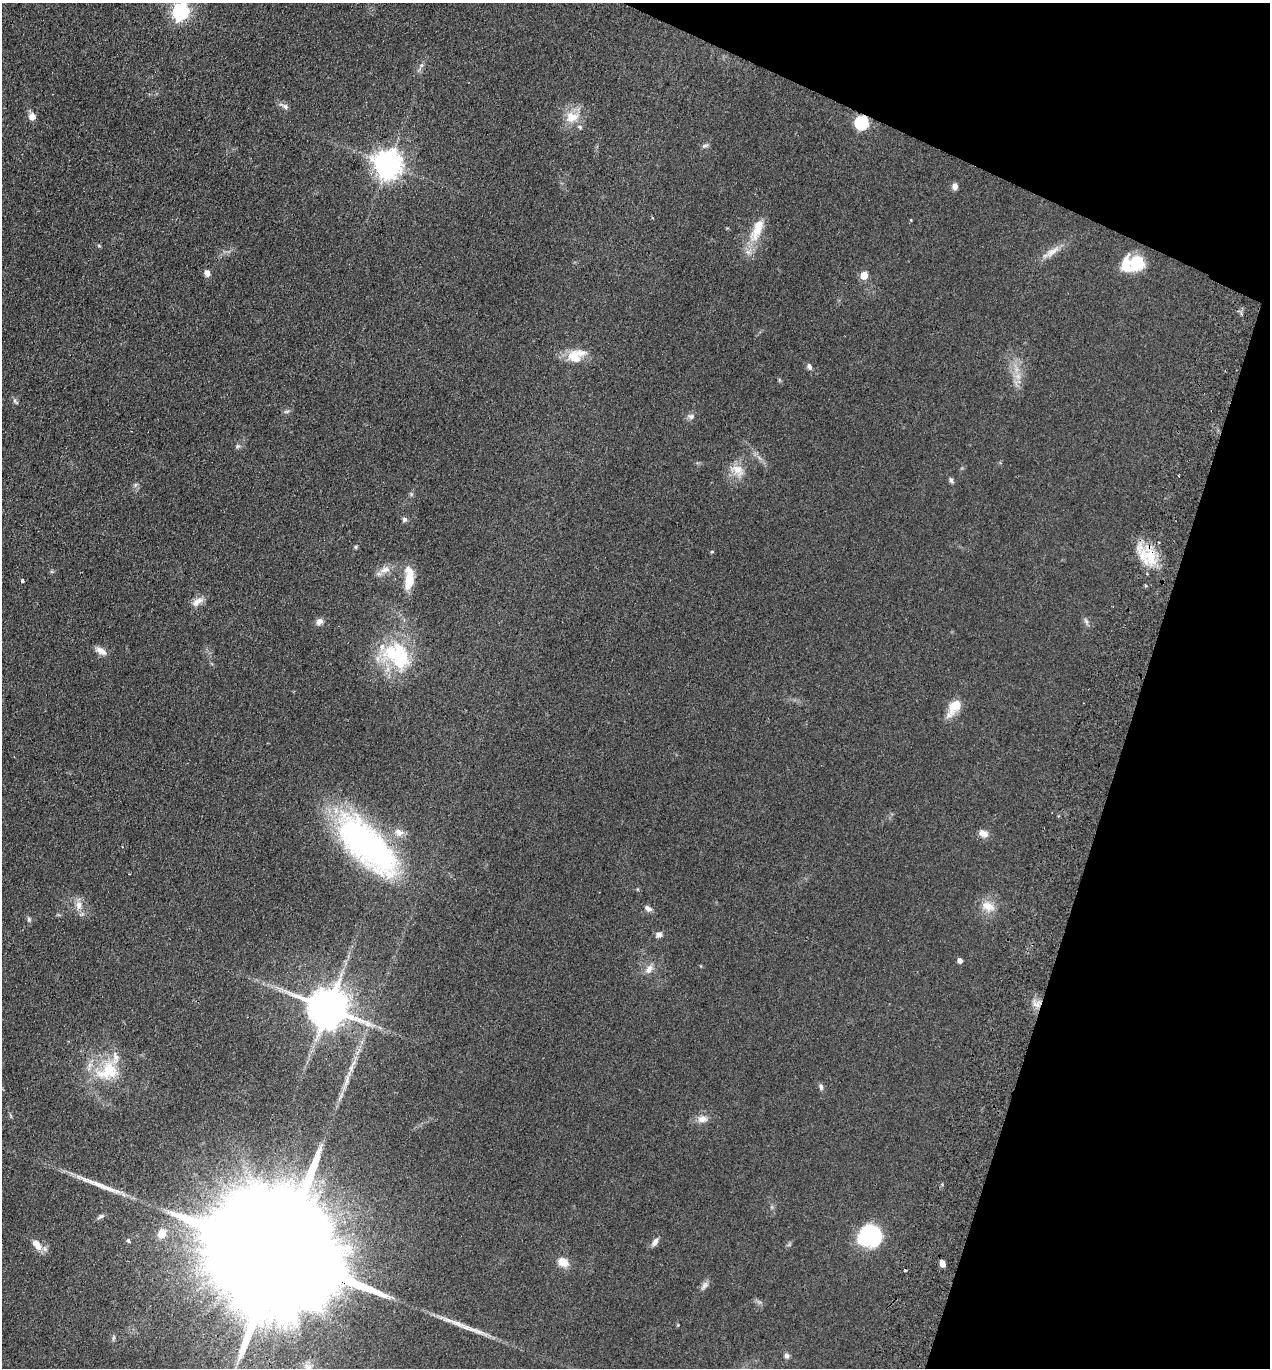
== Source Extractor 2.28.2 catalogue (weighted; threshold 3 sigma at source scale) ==
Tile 8 of 4 x 4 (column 4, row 2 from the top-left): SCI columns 3999-5266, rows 2757-4122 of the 5589 x 5512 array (HDU 1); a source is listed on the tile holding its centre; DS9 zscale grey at full resolution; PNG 1272 x 1370 px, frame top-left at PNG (2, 3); no overlay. Shown black and unused: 16% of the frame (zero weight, under 2 of 3 exposures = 3% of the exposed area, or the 3 px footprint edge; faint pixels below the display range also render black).
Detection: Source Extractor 2.28.2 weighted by HDU 2 'WHT'; one run over the whole footprint, this tile lists its part. Background 0.0752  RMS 0.0094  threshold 0.0425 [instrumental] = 3 sigma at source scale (4.5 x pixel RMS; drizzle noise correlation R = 1.50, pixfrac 1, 0.05/0.05 arcsec/px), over >= 5 px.
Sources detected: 79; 1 cosmic-ray / hot-pixel residue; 2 long thin detections or spike segments (spike, bleed or trail) — not listed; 6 inside a brighter listed object's ellipse — not listed separately; the other 70 listed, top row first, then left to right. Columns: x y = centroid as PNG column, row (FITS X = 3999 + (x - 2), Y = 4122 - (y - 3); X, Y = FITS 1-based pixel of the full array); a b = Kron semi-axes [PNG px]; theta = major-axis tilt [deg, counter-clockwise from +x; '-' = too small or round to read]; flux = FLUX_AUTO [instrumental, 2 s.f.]
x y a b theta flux
181 11 7 6 - 300
421 65 6 6 - 2.3
285 106 15 6 -25 4
32 117 8 7 - 6.8
572 117 21 15 11 17
862 122 6 6 - 130
705 146 9 6 12 2.3
388 164 9 9 - 1200
955 186 8 6 89 4.2
911 220 4 3 - 0.77
757 229 36 12 68 25
99 246 6 3 -20 1.1
1051 252 31 8 33 11
1137 262 25 17 37 27
207 273 7 6 - 4.6
864 275 5 5 - 19
576 356 25 15 23 20
809 367 9 6 -64 2.9
1018 377 10 8 -46 6.6
15 401 10 5 -48 2.1
286 411 8 4 9 1.8
691 416 11 7 3 3.4
237 446 7 5 20 1.9
737 470 22 15 -28 14
1179 476 3 2 - 0.9
951 480 8 5 -72 2.2
135 485 7 4 71 1.7
411 494 6 5 - 1.5
404 519 6 6 - 2.7
356 547 5 4 - 1.3
712 552 5 3 - 0.86
1150 557 36 19 -48 32
385 570 17 9 14 8.3
409 578 25 9 87 24
22 580 4 3 - 3.6
1146 586 4 3 - 1.8
197 602 17 8 33 7.1
319 621 8 7 - 5.2
1086 621 11 4 -64 2.5
101 651 15 8 -31 6.4
398 657 41 25 -22 73
954 707 24 11 56 17
983 833 12 8 -29 5.8
367 845 83 34 -46 260
122 847 3 3 - 0.7
79 905 13 9 -82 8.2
988 906 17 12 -20 13
648 908 10 6 -32 4
29 919 7 5 -88 1.9
659 934 9 7 17 3.9
960 960 4 4 - 4.6
649 969 14 8 59 6.6
280 989 7 4 19 2.3
1037 1004 11 8 0 6.6
328 1008 12 11 - 3400
108 1071 34 27 39 45
350 1071 47 6 70 17
821 1087 8 6 -80 2.5
702 1119 13 9 2 7.3
101 1216 10 5 27 2.5
162 1233 13 10 69 13
870 1236 24 20 24 74
128 1241 6 4 -51 1.5
655 1242 11 6 55 4.5
37 1245 17 9 -51 11
282 1255 77 25 -25 87000
563 1262 14 11 -28 11
942 1264 6 5 - 5.8
704 1286 14 7 53 4.1
787 1356 6 6 - 2.8
Overlapping masked pixels (flux is a lower limit): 4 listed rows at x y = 862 122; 1150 557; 1037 1004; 282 1255
Isophote crosses this tile's border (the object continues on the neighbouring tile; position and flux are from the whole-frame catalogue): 1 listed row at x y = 181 11